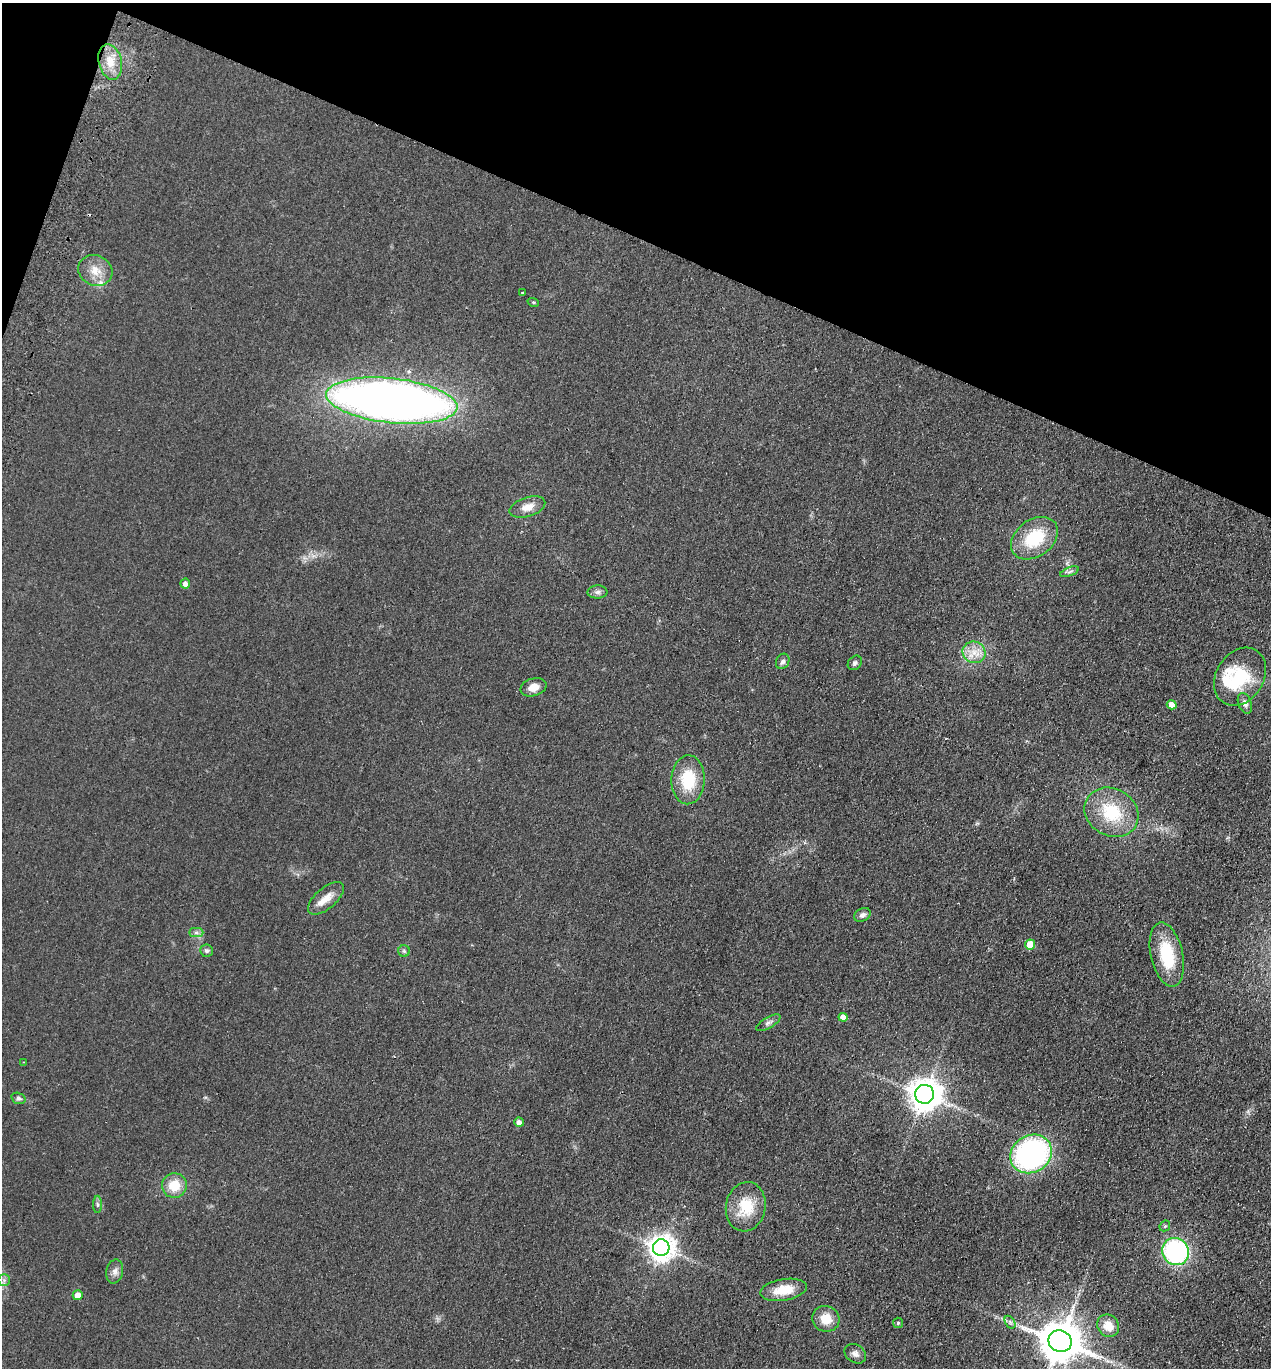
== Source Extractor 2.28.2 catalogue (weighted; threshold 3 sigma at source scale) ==
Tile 2 of 4 x 4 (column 2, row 1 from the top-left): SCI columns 1459-2727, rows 4123-5488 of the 5585 x 5513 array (HDU 1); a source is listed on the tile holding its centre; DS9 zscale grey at full resolution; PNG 1273 x 1370 px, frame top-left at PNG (2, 3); each listed source drawn as its Kron ellipse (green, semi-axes under 4 px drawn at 4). Shown black and unused: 18% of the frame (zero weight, under 2 of 3 exposures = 3% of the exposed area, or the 3 px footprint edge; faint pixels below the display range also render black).
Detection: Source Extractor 2.28.2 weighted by HDU 2 'WHT'; one run over the whole footprint, this tile lists its part. Background 0.0489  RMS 0.0093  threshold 0.0417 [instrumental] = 3 sigma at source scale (4.5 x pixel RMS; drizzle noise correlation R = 1.50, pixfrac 1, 0.05/0.05 arcsec/px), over >= 5 px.
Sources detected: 52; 3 inside a brighter listed object's ellipse — not listed separately; the other 49 listed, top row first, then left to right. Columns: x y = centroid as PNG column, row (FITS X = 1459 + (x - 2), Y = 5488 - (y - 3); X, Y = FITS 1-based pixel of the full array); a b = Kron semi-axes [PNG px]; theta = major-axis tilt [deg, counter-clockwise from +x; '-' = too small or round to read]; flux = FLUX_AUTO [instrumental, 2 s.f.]
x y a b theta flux
110 62 18 11 -76 15
95 270 17 15 -26 14
522 293 3 3 - 1.7
533 302 6 3 -18 1
392 401 66 22 -6 900
527 507 18 9 18 9.8
1034 538 26 18 37 41
1070 572 10 3 21 1.8
185 583 5 5 - 5
597 592 10 6 2 3.2
974 652 11 10 - 10
783 661 8 6 61 2.9
855 663 8 6 48 2.3
1240 677 31 24 57 44
533 687 13 9 16 8.2
1245 703 11 6 -69 3.6
1172 705 5 4 - 8.1
688 780 24 16 88 36
1111 812 28 23 -30 44
326 898 22 10 40 11
862 915 9 6 26 3.4
196 932 7 4 0 2.3
1030 944 5 5 - 19
206 951 6 6 - 2.1
404 951 6 5 - 1.7
1167 955 33 16 -77 42
843 1017 4 4 - 6.9
768 1023 13 5 31 3
24 1062 3 2 - 1.1
925 1094 9 9 - 1600
18 1098 7 5 -16 1.9
519 1122 5 4 - 4.7
1031 1154 21 18 32 220
174 1186 12 12 - 19
97 1204 9 4 -89 1.9
746 1207 25 20 79 29
1165 1226 6 5 - 1.2
661 1248 8 8 - 970
1176 1252 14 13 - 140
115 1271 12 8 77 4.8
4 1280 6 5 - 2.1
784 1290 23 10 10 18
78 1295 5 5 - 8.5
826 1319 14 12 -25 15
1010 1322 7 4 -58 2.1
898 1323 5 5 - 1.3
1108 1326 12 10 -51 12
1060 1341 12 11 - 3300
855 1354 11 9 -34 4.7
Isophote crosses this tile's border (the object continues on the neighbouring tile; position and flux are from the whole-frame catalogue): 1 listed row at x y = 1060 1341